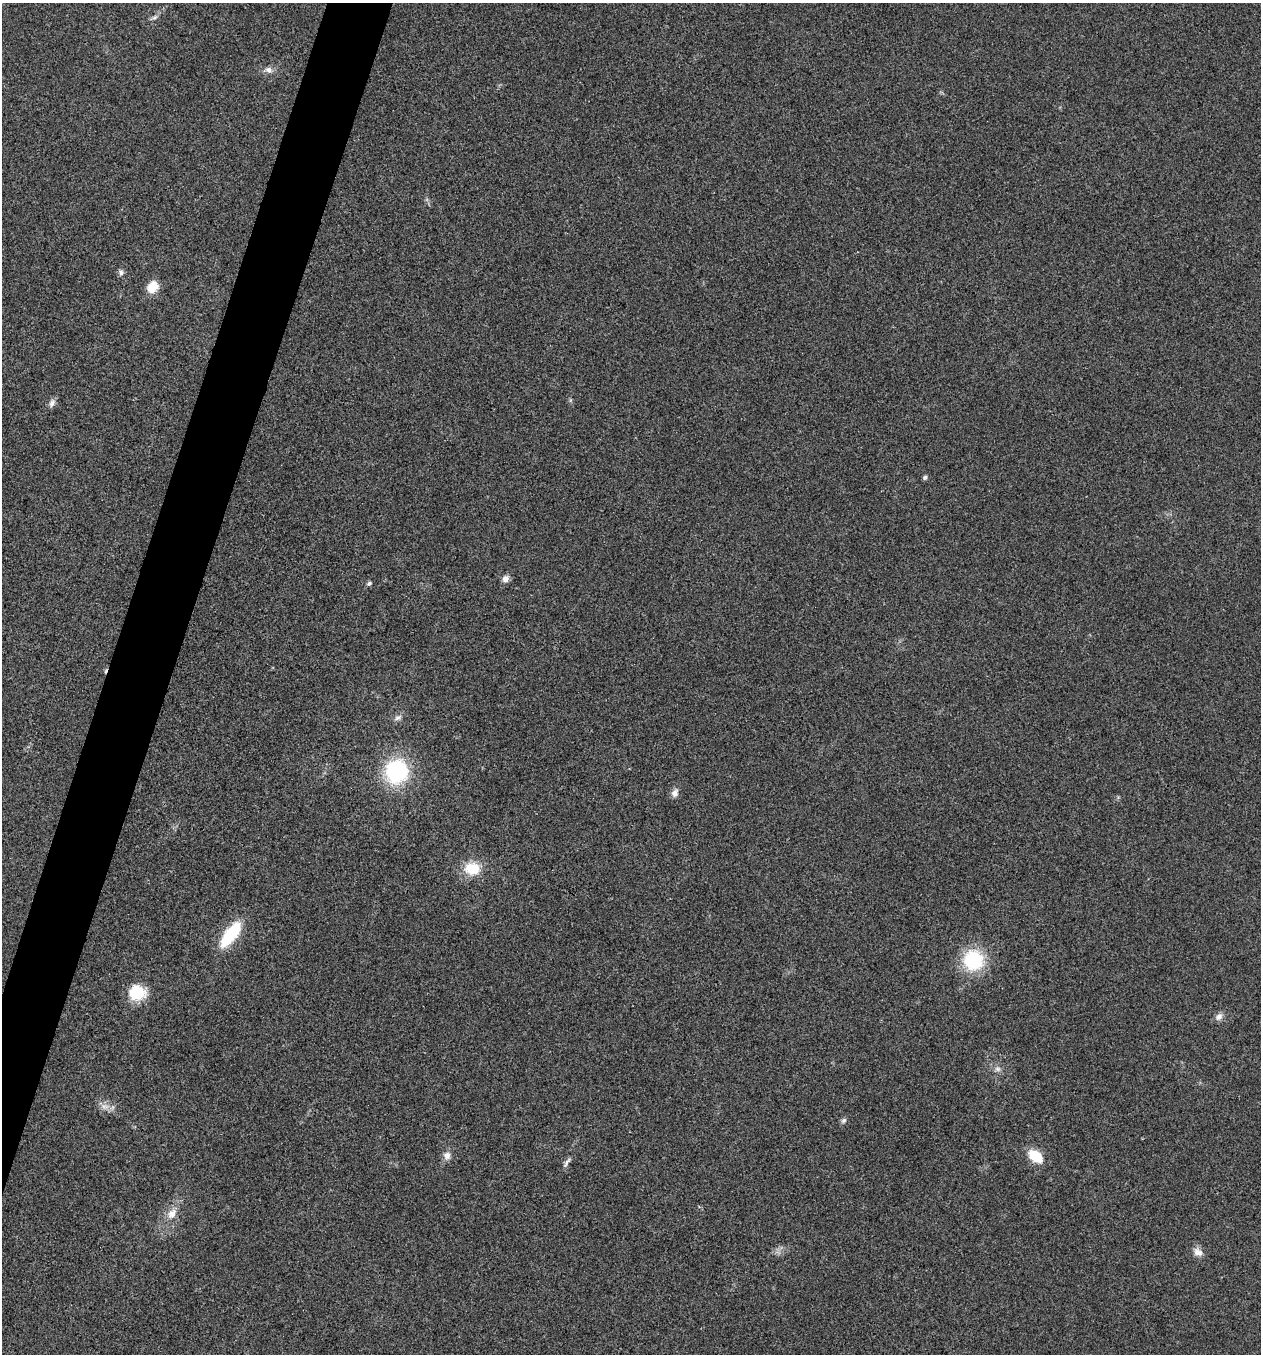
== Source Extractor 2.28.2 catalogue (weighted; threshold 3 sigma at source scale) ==
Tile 7 of 4 x 4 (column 3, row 2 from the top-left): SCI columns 2790-4048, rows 2712-4063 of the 5440 x 5425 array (HDU 1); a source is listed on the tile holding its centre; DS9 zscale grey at full resolution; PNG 1263 x 1356 px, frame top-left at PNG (2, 3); no overlay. Shown black and unused: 4% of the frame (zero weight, under 3 of 4 exposures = <1% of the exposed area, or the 3 px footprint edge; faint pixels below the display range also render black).
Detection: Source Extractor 2.28.2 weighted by HDU 2 'WHT'; one run over the whole footprint, this tile lists its part. Background 0.0206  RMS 0.0057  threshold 0.0256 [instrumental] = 3 sigma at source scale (4.5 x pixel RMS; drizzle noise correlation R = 1.50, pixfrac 1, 0.05/0.05 arcsec/px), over >= 5 px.
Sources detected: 24; all 24 listed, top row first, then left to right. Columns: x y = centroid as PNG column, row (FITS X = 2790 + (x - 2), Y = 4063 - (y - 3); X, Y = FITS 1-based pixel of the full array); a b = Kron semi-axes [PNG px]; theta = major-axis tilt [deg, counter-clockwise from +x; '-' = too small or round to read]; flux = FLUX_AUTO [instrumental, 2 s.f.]
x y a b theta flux
154 17 8 5 20 1.3
268 70 9 8 - 2.7
121 272 9 5 -84 1.6
152 287 11 9 58 10
52 403 12 7 64 2.4
925 477 5 4 - 1.3
506 579 8 7 - 3.2
369 583 6 5 - 1
398 718 12 6 29 2
396 771 16 16 - 67
675 793 11 8 68 2.9
472 868 18 14 0 14
231 934 28 11 53 31
973 960 22 22 - 32
137 993 15 13 4 21
1219 1017 11 8 48 2.7
998 1069 8 6 20 1.8
105 1106 13 5 0 2.8
844 1120 8 6 32 1.3
447 1155 10 9 - 3.1
1036 1156 16 10 -37 13
567 1162 15 5 56 1.9
172 1214 16 11 54 6.1
1198 1252 12 9 -25 3.7